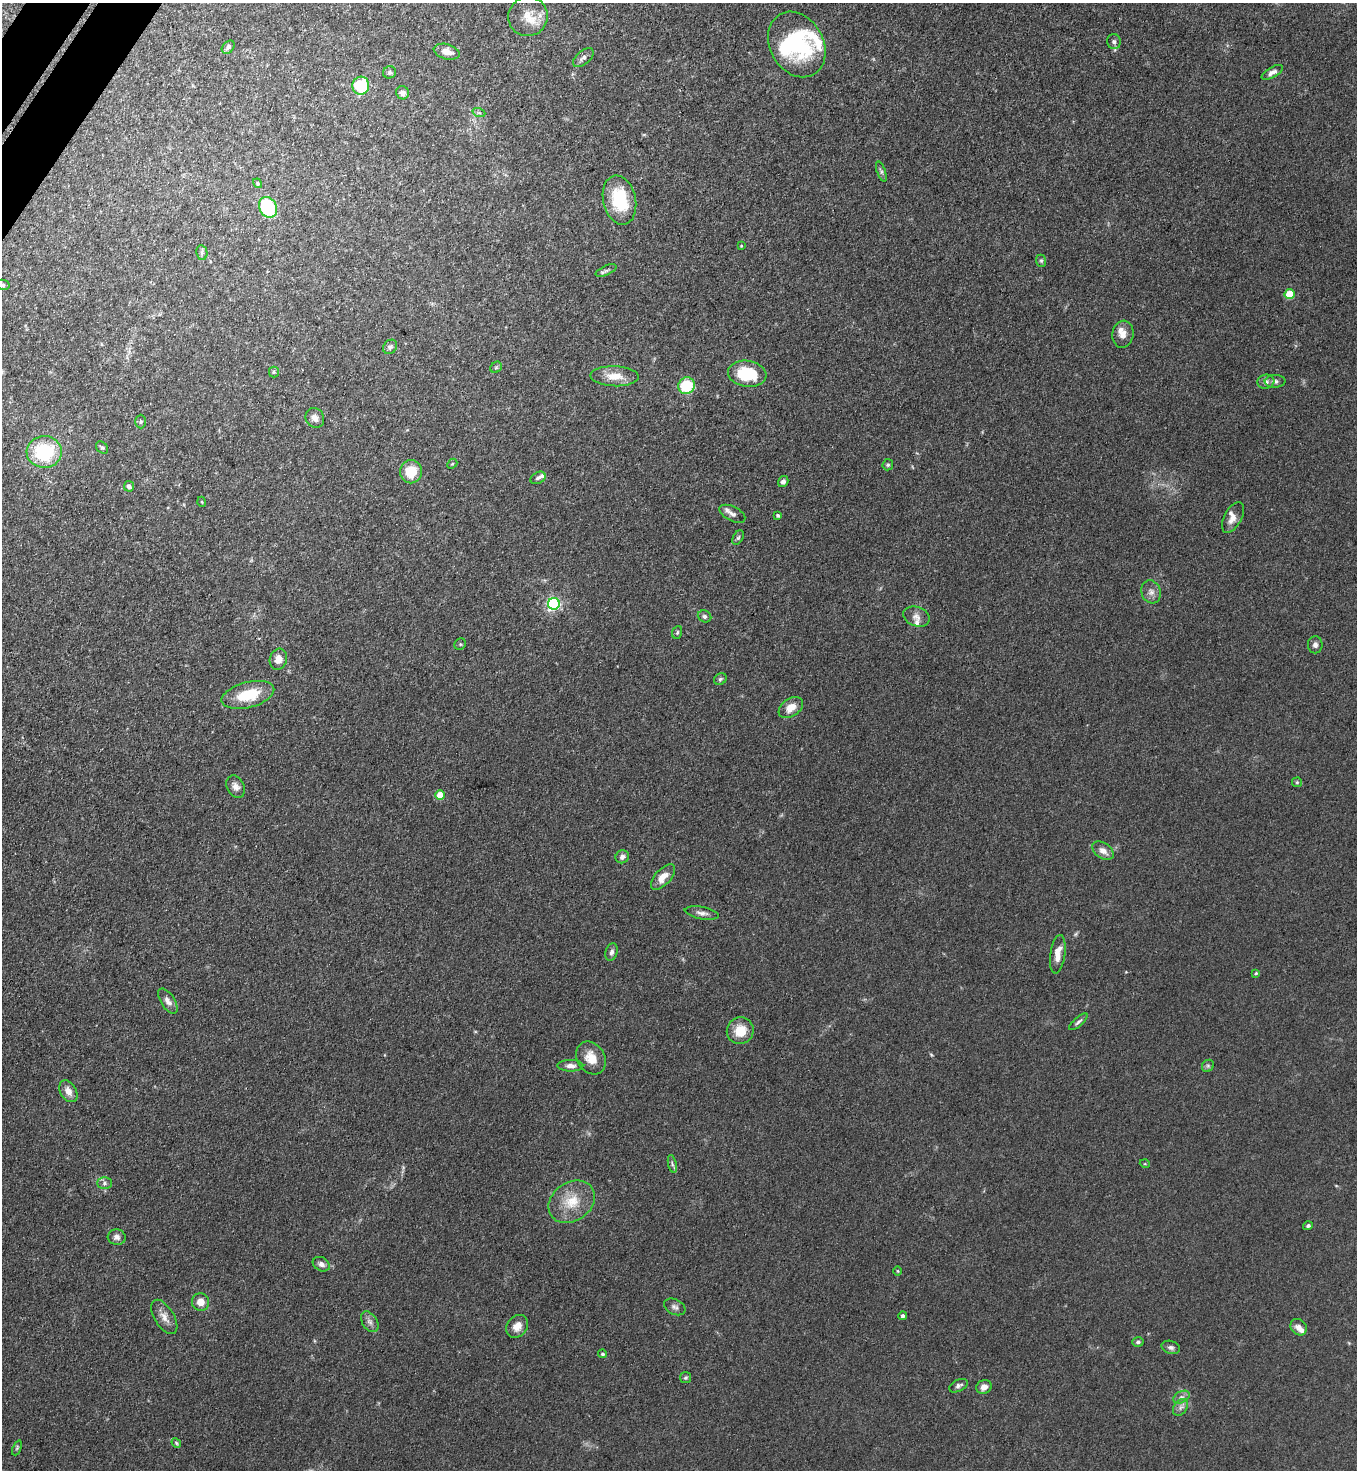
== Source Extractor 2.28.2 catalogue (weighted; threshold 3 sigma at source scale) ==
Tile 11 of 4 x 4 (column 3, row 3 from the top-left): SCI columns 2912-4266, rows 1505-2972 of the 5963 x 5945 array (HDU 1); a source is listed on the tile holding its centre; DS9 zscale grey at full resolution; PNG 1359 x 1472 px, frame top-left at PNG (2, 3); each listed source drawn as its Kron ellipse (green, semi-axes under 4 px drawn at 4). Shown black and unused: <1% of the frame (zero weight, under 3 of 4 exposures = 5% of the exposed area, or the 3 px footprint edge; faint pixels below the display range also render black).
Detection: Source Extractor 2.28.2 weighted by HDU 2 'WHT'; one run over the whole footprint, this tile lists its part. Background 0.104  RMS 0.0074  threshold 0.0334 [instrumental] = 3 sigma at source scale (4.5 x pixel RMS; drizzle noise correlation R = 1.50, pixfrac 1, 0.05/0.05 arcsec/px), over >= 5 px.
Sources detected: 106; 1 inside a brighter object's white glare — neither listed nor drawn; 7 inside a brighter listed object's ellipse — not listed separately; the other 98 listed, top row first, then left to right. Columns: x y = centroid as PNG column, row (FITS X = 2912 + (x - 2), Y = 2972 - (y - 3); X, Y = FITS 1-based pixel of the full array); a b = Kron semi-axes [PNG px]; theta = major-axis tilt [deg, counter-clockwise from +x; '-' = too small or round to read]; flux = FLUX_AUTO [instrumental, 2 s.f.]
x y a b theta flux
528 16 20 19 - 14
1114 41 8 6 -76 2
797 44 34 26 -61 66
228 47 7 5 47 2.1
447 52 13 7 -15 6.7
583 58 12 6 41 3.2
389 72 6 6 - 1.5
1272 72 12 5 30 3.2
361 86 9 8 - 34
403 93 7 6 - 4.5
479 113 6 4 -18 1.2
881 171 10 4 -71 1.7
258 183 5 4 - 1
619 200 25 16 -77 37
268 207 11 8 -59 56
741 246 3 3 - 0.57
202 253 7 5 -80 1.8
1041 261 6 5 - 1.1
606 271 11 5 25 1.9
3 285 7 5 -13 1.5
1289 294 5 5 - 24
1123 334 13 10 81 5.6
390 347 8 6 42 2.3
496 367 6 5 - 1.2
274 372 5 5 - 1.1
747 374 19 13 -8 34
614 376 24 10 -2 11
1275 381 10 6 4 2.4
1266 382 8 7 - 2.8
686 386 8 8 - 30
315 418 10 9 - 4.1
141 422 7 5 89 1.4
102 448 7 5 -44 1.5
44 452 17 15 2 50
452 464 6 4 42 1
888 465 6 5 - 1.3
411 472 12 11 - 17
538 478 8 5 30 1.9
783 481 6 5 - 2.5
129 486 5 5 - 2.8
202 502 5 3 - 0.57
732 514 14 7 -27 3.8
778 515 3 3 - 1.3
1233 517 17 8 62 5.8
738 538 8 5 62 1.5
1151 592 12 9 -72 4.3
554 604 6 6 - 150
705 616 7 6 - 1.9
916 617 13 9 -20 4.9
677 632 6 5 - 1.1
460 644 6 5 - 1.1
1315 645 8 7 - 2.6
278 659 11 8 72 6.7
720 679 6 5 - 1.4
248 695 27 12 15 26
791 708 13 9 35 8.3
1297 782 5 5 - 0.92
236 787 12 8 -62 4.4
440 795 4 4 - 15
1103 851 12 7 -35 5.1
622 857 7 6 - 2.8
663 877 16 7 47 7.7
702 913 17 6 -11 3.8
612 952 9 6 73 2.4
1058 954 19 7 81 8.1
1256 973 4 3 - 0.82
168 1001 14 7 -57 4.2
1078 1022 11 4 42 2
740 1031 13 13 - 14
591 1058 17 13 -57 11
570 1066 13 5 -1 4
1208 1066 6 5 - 1.4
68 1091 12 8 -59 5.8
672 1164 9 3 -77 1.4
1145 1164 5 3 - 0.63
104 1183 7 6 - 2
572 1202 25 19 35 20
1308 1226 5 4 - 1.6
117 1237 9 8 - 3.2
321 1264 9 6 -28 3.5
897 1271 5 3 - 0.69
200 1302 9 8 - 7
675 1307 11 7 -27 2.6
903 1316 4 4 - 1.7
164 1317 19 9 -59 6.3
370 1322 11 7 -57 3.4
517 1326 12 10 51 7.2
1299 1327 9 7 -48 4.8
1138 1342 6 4 16 1.5
1171 1347 9 6 -17 2.5
602 1354 4 4 - 1.2
686 1378 5 5 - 1.3
958 1386 10 6 26 2.4
984 1387 8 7 - 5.3
1181 1397 9 5 26 2.7
1180 1407 9 6 55 2.8
176 1443 5 4 - 1.1
17 1448 8 4 68 1.2
Isophote crosses this tile's border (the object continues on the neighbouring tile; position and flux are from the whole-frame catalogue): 1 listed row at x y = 3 285